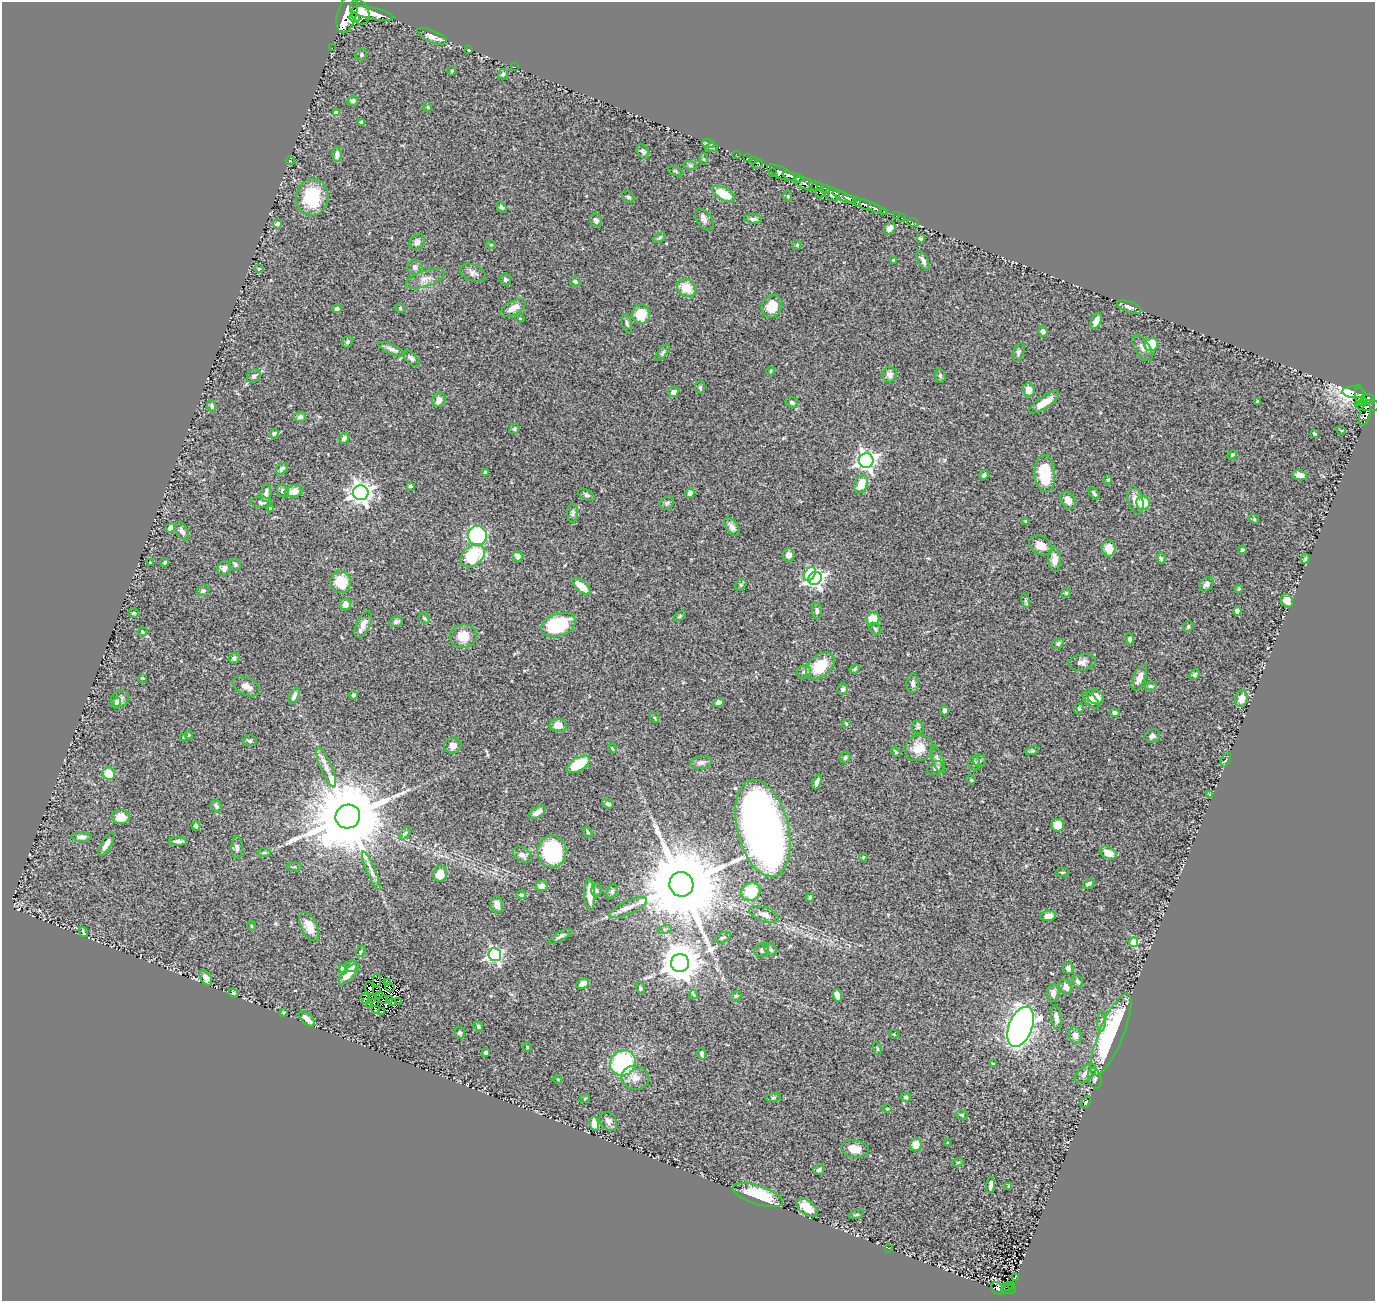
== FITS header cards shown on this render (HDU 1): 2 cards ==
NAXIS1  =                 1373
NAXIS2  =                 1299

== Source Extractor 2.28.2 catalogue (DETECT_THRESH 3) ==
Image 1373 x 1299 px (HDU 1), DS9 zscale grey, 1 PNG px = 1 image px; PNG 1377 x 1303 px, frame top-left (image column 1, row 1299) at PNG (2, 2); each listed source drawn as its Kron ellipse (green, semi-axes under 4 px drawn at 4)
Background 1.01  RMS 0.041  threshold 0.122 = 3 sigma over >= 5 px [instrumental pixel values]
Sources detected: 354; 5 with non-positive FLUX_AUTO (blend fragments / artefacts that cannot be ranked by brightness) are neither listed nor drawn; the other 349 listed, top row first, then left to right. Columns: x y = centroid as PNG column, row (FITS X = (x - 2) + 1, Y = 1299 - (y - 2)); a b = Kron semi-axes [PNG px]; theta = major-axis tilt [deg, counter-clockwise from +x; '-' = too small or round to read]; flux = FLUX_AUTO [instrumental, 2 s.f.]
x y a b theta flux
360 12 13 9 -68 4900
347 14 20 9 75 7200
373 14 21 6 -12 5700
355 18 5 4 - 880
432 36 16 6 -24 23
332 48 2 2 - 8.9
469 50 3 3 - 3.2
361 55 6 5 - 4.4
514 67 2 2 - 2.1
452 71 4 3 - 2.3
503 74 5 5 - 4
353 101 5 5 - 6.6
428 107 5 3 - 2.4
337 113 4 4 - 28
362 122 4 3 - 5.6
708 144 6 4 -19 4
712 148 6 3 -1 3
643 151 8 5 -60 7.1
736 154 2 2 - 13
337 155 7 5 -89 10
747 158 3 2 - 32
703 159 6 4 -87 3.1
753 160 3 2 - 12
290 161 4 3 - 3
758 164 5 3 - 42
690 165 7 4 -18 4.2
676 171 8 2 -21 2.6
772 173 2 2 - 60
781 173 15 5 -25 2300
793 177 11 4 -20 2200
806 184 12 5 -20 690
817 186 7 4 -12 680
825 189 5 4 - 500
820 193 4 3 - 180
724 194 12 6 -28 78
832 194 7 6 - 1800
788 196 5 3 - 2.9
312 197 18 16 81 130
628 197 7 5 -36 6.5
844 197 13 4 -24 3700
857 202 4 4 - 960
865 205 24 4 -21 2000
502 207 6 4 -49 5.6
875 208 7 4 -24 300
883 211 3 3 - 440
897 216 3 2 - 19
902 218 3 2 - 29
753 219 9 4 -5 7
596 220 7 6 - 12
704 220 12 7 -55 12
913 222 6 3 -18 19
277 224 5 4 - 7.2
890 228 7 5 53 14
659 238 7 4 32 4.1
921 239 4 4 - 3.5
417 242 8 6 44 9.5
491 245 5 3 - 2
797 245 5 5 - 3.4
893 260 3 3 - 2.8
923 260 10 5 -62 11
415 267 7 7 - 9.5
259 269 5 3 - 2.4
473 273 13 8 -23 12
425 279 20 7 19 23
505 279 6 5 - 5.9
575 281 5 4 - 6.3
687 288 10 8 -38 43
772 306 12 10 58 53
1129 307 12 5 -20 11
400 308 5 4 - 4
513 308 14 6 28 19
337 309 4 4 - 7.1
641 314 9 9 - 69
520 318 5 3 - 2.1
1096 321 8 5 66 15
627 323 9 5 -75 6.2
1043 331 5 4 - 8.4
348 342 6 5 - 5.2
1151 345 7 6 - 77
1142 348 15 7 -57 13
392 349 15 4 -23 12
663 352 10 4 50 5.4
1018 352 9 5 69 7.7
411 358 11 5 -44 9.7
771 371 4 3 - 2.3
890 374 8 7 - 15
940 375 7 5 -75 5
254 376 7 6 - 8.7
700 388 6 5 - 4.2
1029 390 7 6 - 28
673 392 5 5 - 12
1354 392 12 5 -5 370
1359 395 10 4 -87 370
1368 399 6 5 - 640
439 400 7 6 - 15
792 402 6 5 - 7.2
1044 402 17 6 33 35
1257 402 3 3 - 3.4
1363 402 4 2 - 270
212 406 6 4 -73 5.7
1369 406 13 5 -1 650
1365 415 11 5 74 250
300 417 6 5 - 7.9
514 429 5 5 - 5.1
1341 430 4 3 - 2
274 434 5 4 - 3.7
1314 434 3 3 - 3.9
344 438 5 4 - 11
1232 455 5 3 - 2.4
866 461 7 7 - 1300
282 469 7 4 45 11
485 473 4 3 - 7.5
1045 474 18 10 -85 120
984 475 5 4 - 6.2
1299 475 7 5 -13 17
1108 480 4 4 - 2.8
861 484 10 6 68 47
410 486 3 3 - 4.4
283 491 6 5 - 11
294 491 9 6 8 27
266 493 9 5 85 12
361 493 8 7 - 1900
690 493 5 4 - 12
1094 493 7 3 -48 5.1
586 495 9 5 -31 6.4
1068 500 9 6 -56 21
1135 500 14 7 -75 25
261 502 11 5 -5 8.3
667 503 7 6 - 6.8
1143 503 7 6 - 45
270 508 4 4 - 3.2
573 513 9 5 89 6.7
1254 519 5 4 - 3.2
1026 521 4 3 - 3.1
732 527 10 6 -56 13
170 528 5 4 - 7.6
182 531 10 6 -59 11
477 536 10 9 - 380
1041 545 12 9 -29 27
1109 549 8 6 -86 36
1242 550 4 4 - 6.2
788 555 6 6 - 17
472 556 13 9 41 150
518 556 5 5 - 16
1161 558 5 5 - 5.8
1055 559 12 6 -86 24
1305 559 5 3 - 4
165 562 4 3 - 4
150 563 3 3 - 3.2
235 564 6 5 - 5.3
224 568 7 6 - 13
810 574 7 5 56 150
815 578 7 6 - 910
341 582 11 10 - 71
1206 584 8 6 48 10
741 585 6 5 - 4.3
581 586 11 5 -41 54
1239 589 4 3 - 2.5
203 591 6 5 - 5.6
1066 593 5 4 - 3.2
1025 600 7 4 -73 5.3
1287 601 7 6 - 22
345 604 6 5 - 20
817 611 8 5 -85 7.5
1237 611 4 4 - 28
133 613 5 4 - 3.5
680 616 7 4 38 3.9
424 618 6 4 -34 4.5
873 619 6 6 - 48
396 622 7 5 14 7
363 625 14 6 65 23
558 625 18 11 18 170
1188 627 5 4 - 4.3
875 629 7 5 -40 5.6
142 632 4 3 - 2.7
463 636 13 12 - 47
1130 639 5 4 - 7.5
1058 643 6 5 - 6.5
234 658 5 5 - 5.9
1082 662 13 8 10 14
820 666 16 11 41 83
855 669 5 4 - 3.6
804 672 7 6 - 7.4
1195 675 5 4 - 5.1
142 678 3 3 - 2.4
1139 678 13 6 67 20
913 683 9 6 89 9.4
246 686 14 8 -26 22
1151 686 6 4 -3 4.6
843 689 6 5 - 7.9
354 695 4 4 - 5
294 696 9 4 66 10
1095 697 9 7 -32 35
120 699 9 8 - 14
1242 699 8 6 74 30
1091 700 10 5 -48 16
718 702 6 4 18 10
116 703 6 4 57 4.8
1079 709 6 4 68 4.1
944 710 5 4 - 9.1
1114 713 5 4 - 8.4
655 718 5 3 - 2.7
846 724 3 3 - 2.2
558 725 8 6 -7 24
918 727 7 5 -51 4.6
189 735 4 4 - 2.4
1152 736 8 6 17 9.2
183 738 4 3 - 2.4
250 741 7 5 -1 5.4
453 745 8 8 - 14
612 748 5 3 - 2.4
919 748 14 13 - 42
1032 751 7 4 18 4.1
896 752 5 3 - 3.4
845 757 6 5 - 5.6
938 759 14 5 -69 9.3
1226 760 7 4 62 4.4
979 761 6 6 - 6.3
701 763 11 6 10 11
974 763 7 5 75 6.3
578 764 12 6 32 92
326 767 22 5 -67 20
936 768 9 6 29 9.4
109 773 7 6 - 47
971 780 5 4 - 3.1
817 782 7 4 70 10
1210 794 3 2 - 2
608 804 6 4 -33 6.3
216 806 7 5 -59 8.3
537 812 10 5 32 14
121 817 9 7 0 32
348 817 12 11 - 43000
1058 825 6 6 - 45
196 826 5 4 - 7
763 828 49 25 -76 2300
588 832 6 4 -69 4.3
405 833 7 3 52 4.3
81 837 10 5 -1 12
178 841 9 4 -1 8.9
106 844 13 5 58 16
237 847 11 5 -89 8.4
552 851 16 14 -88 270
264 852 6 4 1 3.9
1108 853 9 6 -25 29
522 855 10 6 -36 13
863 857 4 4 - 2.8
294 867 8 3 5 3.1
371 871 21 4 -67 15
1062 872 7 3 8 3.1
440 874 8 7 - 27
681 884 12 12 - 52000
1089 884 6 4 30 7.2
542 886 6 5 - 12
596 890 7 5 89 5.3
612 891 7 5 64 5.1
751 892 10 8 37 82
521 895 5 3 - 3.7
590 895 15 5 -87 38
810 897 4 3 - 3.3
497 905 8 6 -78 17
628 908 20 6 25 23
764 914 15 7 -20 19
1048 916 8 5 10 19
251 926 5 3 - 2.2
309 927 15 8 -64 32
665 929 7 4 17 4.9
83 932 5 3 - 3.5
561 936 13 4 30 8.3
723 938 9 5 26 6.5
1134 942 5 4 - 130
771 949 7 5 -46 6.6
762 950 7 6 - 8.9
361 951 6 4 58 3.2
495 955 6 6 - 560
680 963 9 9 - 6800
351 966 6 5 - 15
1068 968 6 5 - 9.3
343 969 4 4 - 32
349 974 13 5 47 26
206 978 8 5 -58 17
377 980 7 3 86 3.6
1078 981 6 5 - 8.9
388 982 2 2 - 1.7
583 984 6 5 - 23
390 987 5 2 - 3.9
1066 987 8 6 -73 14
370 988 6 3 -73 3.8
640 988 6 4 -66 4.6
376 991 3 2 - 2.5
233 993 5 3 - 2.8
1053 993 9 6 82 16
380 995 3 3 - 2.4
693 995 5 4 - 3.4
736 996 6 4 22 4.2
837 996 6 4 -73 16
366 999 5 2 - 2.3
371 999 4 2 - 1.4
383 1000 4 2 - 4.5
389 1000 4 2 - 2.2
398 1001 3 2 - 6.6
393 1002 3 3 - 6.1
374 1003 3 2 - 0.68
370 1004 3 2 - 2.9
376 1010 3 2 - 12
381 1012 4 2 - 2.5
284 1013 3 3 - 3.3
1056 1018 12 5 -82 11
307 1019 10 5 -44 20
1102 1021 10 4 85 7.8
478 1027 5 4 - 4.5
1021 1027 21 11 69 1600
460 1033 6 5 - 6.4
894 1034 5 3 - 2.1
1111 1035 44 12 67 400
1075 1036 8 6 -73 17
527 1047 5 3 - 2.4
877 1049 7 3 -77 2.3
486 1052 3 3 - 6.3
702 1054 6 3 -77 7.1
623 1063 13 12 - 260
993 1063 4 2 - 2.2
1085 1074 12 7 37 16
635 1078 14 12 -14 24
1095 1079 10 6 -75 9.4
558 1080 4 3 - 2
773 1097 7 4 9 3.7
906 1097 5 4 - 4.2
585 1098 5 3 - 2.4
1086 1102 7 3 54 2.7
887 1109 4 3 - 2.2
962 1115 6 4 -12 3.9
608 1121 10 7 -51 12
594 1124 7 4 -78 23
948 1143 4 2 - 2
916 1145 6 5 - 41
855 1149 14 8 -8 32
958 1162 6 3 18 2.8
819 1170 6 4 35 5.9
991 1185 8 3 84 12
1009 1186 4 3 - 3.2
758 1195 26 9 -18 100
807 1208 12 7 -39 34
856 1215 7 3 19 3.1
888 1248 2 2 - 13
1015 1277 4 2 - 2.4
1012 1286 3 2 - 5.7
1008 1287 5 2 - 5.6
998 1289 7 5 -51 99
1008 1290 7 3 2 39
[5 non-positive-flux detections neither listed nor drawn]